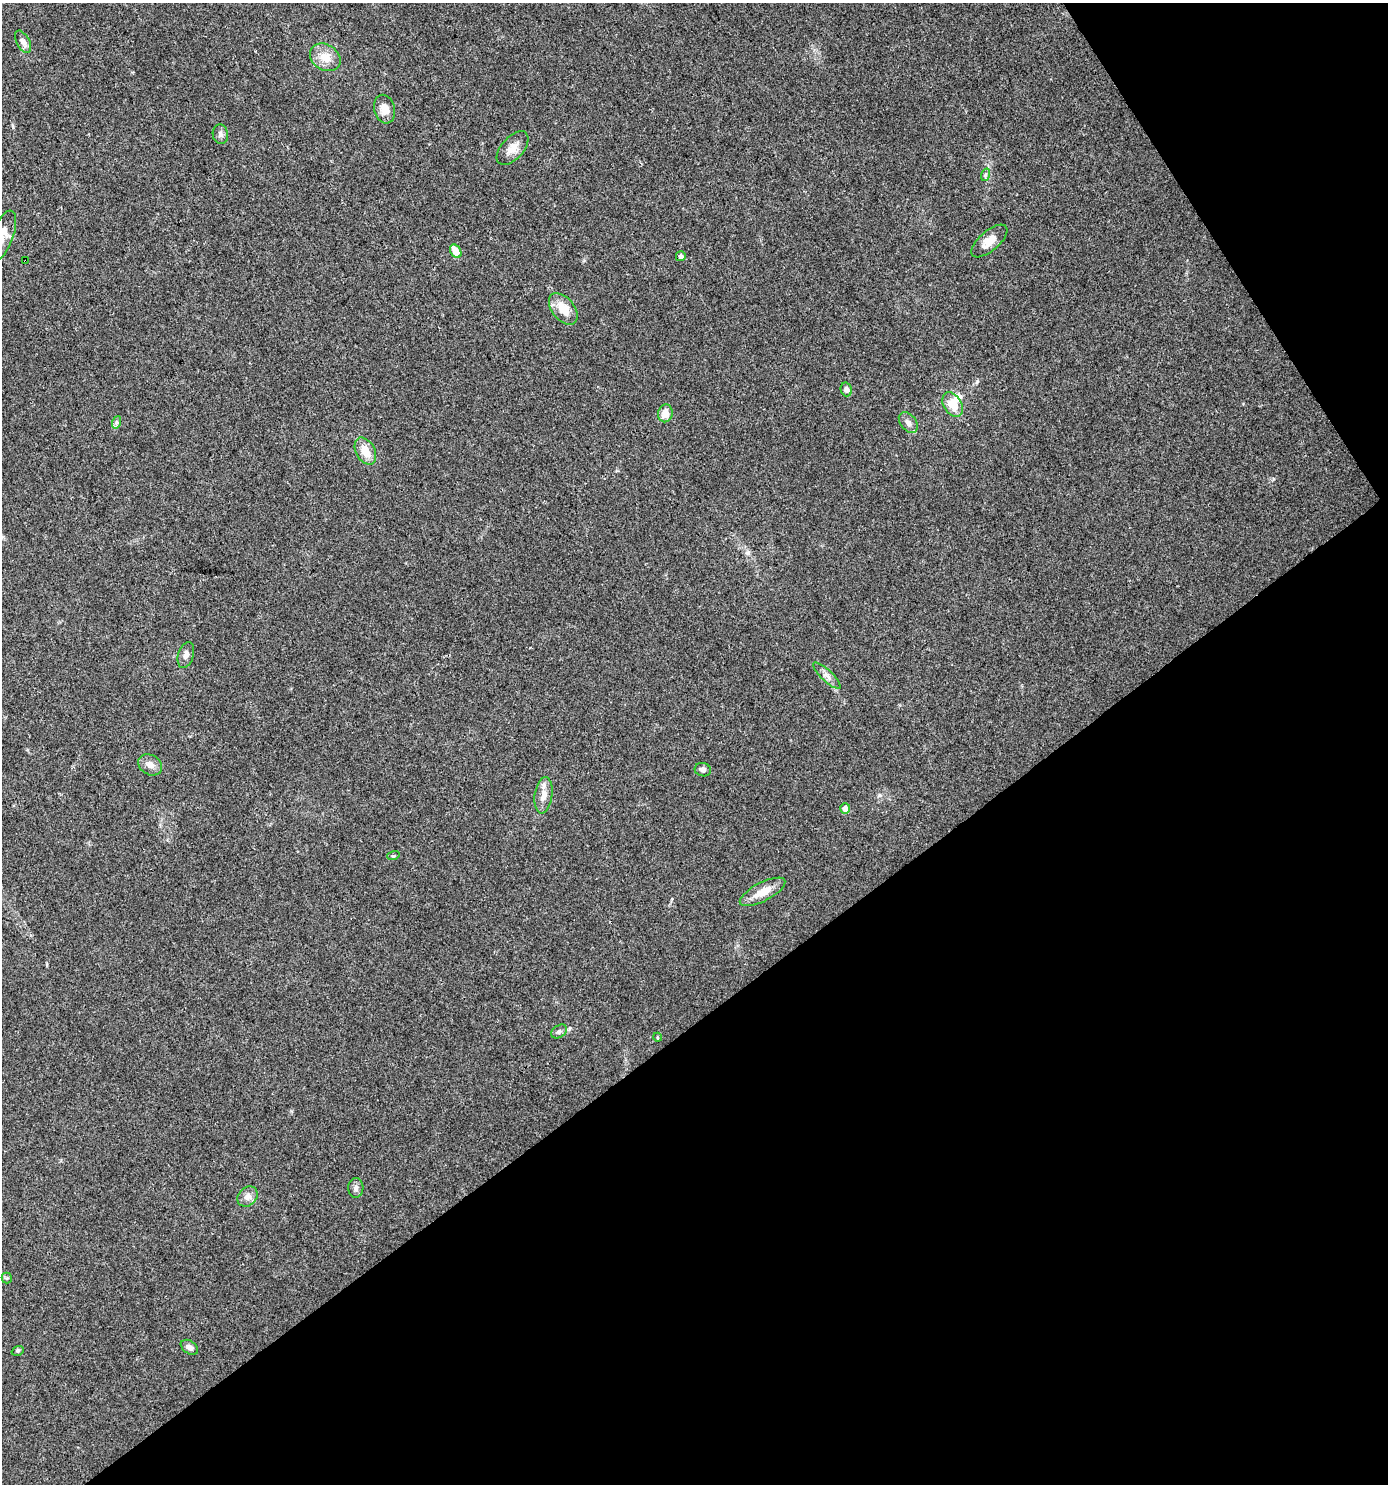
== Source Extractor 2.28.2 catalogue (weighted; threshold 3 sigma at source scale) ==
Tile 12 of 4 x 4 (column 4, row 3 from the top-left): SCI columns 4283-5668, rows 1487-2968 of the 5857 x 5932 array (HDU 1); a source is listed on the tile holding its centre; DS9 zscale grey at full resolution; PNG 1390 x 1486 px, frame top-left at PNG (2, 3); each listed source drawn as its Kron ellipse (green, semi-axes under 4 px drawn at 4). Shown black and unused: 35% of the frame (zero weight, under 3 of 4 exposures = <1% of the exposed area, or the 3 px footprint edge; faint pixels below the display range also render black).
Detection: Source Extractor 2.28.2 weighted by HDU 2 'WHT'; one run over the whole footprint, this tile lists its part. Background 0.0257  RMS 0.0035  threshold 0.0156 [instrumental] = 3 sigma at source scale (4.5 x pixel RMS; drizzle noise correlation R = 1.50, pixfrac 1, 0.0396/0.0396 arcsec/px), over >= 5 px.
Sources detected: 35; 2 inside a brighter listed object's ellipse — not listed separately; the other 33 listed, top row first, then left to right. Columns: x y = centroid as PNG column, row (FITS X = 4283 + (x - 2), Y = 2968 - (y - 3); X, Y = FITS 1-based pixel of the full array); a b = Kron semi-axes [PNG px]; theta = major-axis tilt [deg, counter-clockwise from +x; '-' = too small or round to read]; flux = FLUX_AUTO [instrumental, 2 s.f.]
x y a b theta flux
23 42 12 6 -61 1.5
325 57 16 12 -33 4.9
385 109 14 10 -76 3.5
220 134 10 7 -80 1.2
513 148 20 11 48 3.6
985 175 6 4 72 0.62
2 236 27 11 69 4.7
989 241 22 10 41 4.5
456 251 7 5 -58 4.6
681 256 5 5 - 1.3
26 260 3 2 - 0.35
563 309 18 11 -51 6.1
846 389 7 5 -74 1.3
953 404 13 9 -58 6.5
665 413 9 7 77 3.5
117 422 6 4 71 0.68
908 422 12 7 -51 1.7
365 451 14 9 -61 5
186 655 13 7 72 1.6
827 676 18 5 -44 1.8
150 765 13 10 -31 2.2
703 770 8 6 -17 1.3
543 795 18 9 82 3.2
845 808 5 5 - 2.1
393 856 6 4 17 0.47
763 892 25 9 27 5.5
559 1031 8 6 37 0.97
657 1037 5 3 - 0.33
356 1188 10 7 88 1.4
247 1196 11 9 45 2.2
7 1278 5 5 - 0.5
189 1347 10 6 -35 1.6
18 1351 6 4 20 0.49
Overlapping masked pixels (flux is a lower limit): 1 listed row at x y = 26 260
Isophote crosses this tile's border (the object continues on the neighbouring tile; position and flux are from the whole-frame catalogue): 1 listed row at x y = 2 236
Unlisted compact peaks at least as high as the median listed source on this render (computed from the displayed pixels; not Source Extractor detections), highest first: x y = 13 127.